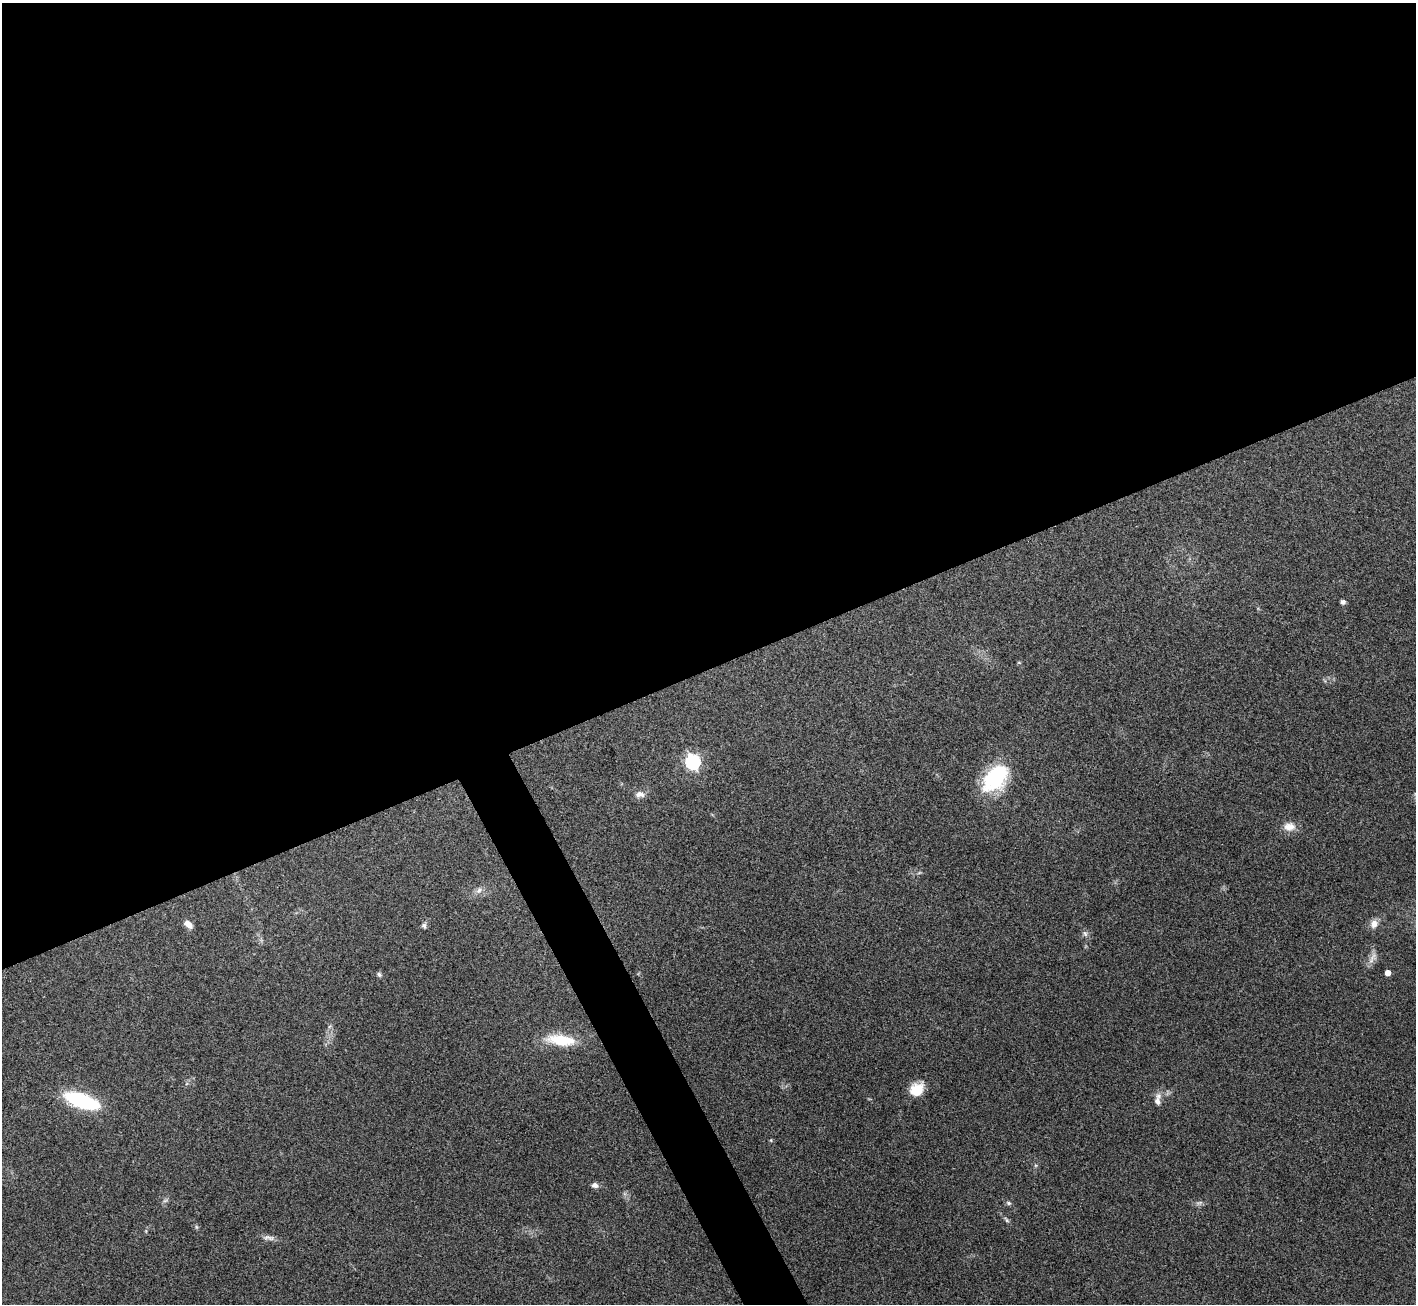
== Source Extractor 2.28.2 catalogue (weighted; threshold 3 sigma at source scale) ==
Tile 2 of 4 x 4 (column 2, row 1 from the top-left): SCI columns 1416-2829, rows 4060-5361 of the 5658 x 5648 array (HDU 1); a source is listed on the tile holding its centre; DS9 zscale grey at full resolution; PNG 1418 x 1306 px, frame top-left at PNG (2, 3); no overlay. Shown black and unused: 53% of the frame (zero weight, under 3 of 4 exposures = <1% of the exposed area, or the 3 px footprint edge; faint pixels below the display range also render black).
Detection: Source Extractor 2.28.2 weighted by HDU 2 'WHT'; one run over the whole footprint, this tile lists its part. Background 0.212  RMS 0.0081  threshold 0.0363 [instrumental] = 3 sigma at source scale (4.5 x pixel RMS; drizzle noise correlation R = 1.50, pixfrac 1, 0.05/0.05 arcsec/px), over >= 5 px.
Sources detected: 28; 1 too faint to see at this stretch — not listed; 1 inside a brighter listed object's ellipse — not listed separately; the other 26 listed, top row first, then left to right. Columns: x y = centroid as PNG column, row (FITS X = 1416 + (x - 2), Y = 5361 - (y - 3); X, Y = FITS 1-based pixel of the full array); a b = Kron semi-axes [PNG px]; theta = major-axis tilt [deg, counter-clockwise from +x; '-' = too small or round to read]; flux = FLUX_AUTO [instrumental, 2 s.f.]
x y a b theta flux
1343 602 6 5 - 2.5
1019 662 6 4 -1 0.76
693 761 7 6 - 170
993 777 32 25 53 55
640 794 13 8 -3 4.5
1289 827 16 11 3 8
919 873 6 4 19 1.1
479 890 11 7 53 3.8
188 924 11 7 -39 5.2
1374 924 12 9 65 5.6
424 925 7 6 - 1.9
1085 933 9 6 -63 2.4
1372 958 20 7 63 5.6
1388 973 4 4 - 7.8
379 974 7 5 -57 1.7
561 1040 35 12 -6 30
917 1089 16 13 40 16
1158 1100 17 7 82 5.6
82 1101 35 13 -20 66
771 1140 5 4 - 0.86
595 1185 8 7 - 3.1
165 1201 7 4 2 1.5
1009 1203 7 5 -17 1.7
1006 1220 9 4 -55 1.7
196 1227 6 5 - 1.3
269 1238 17 6 -9 3.9